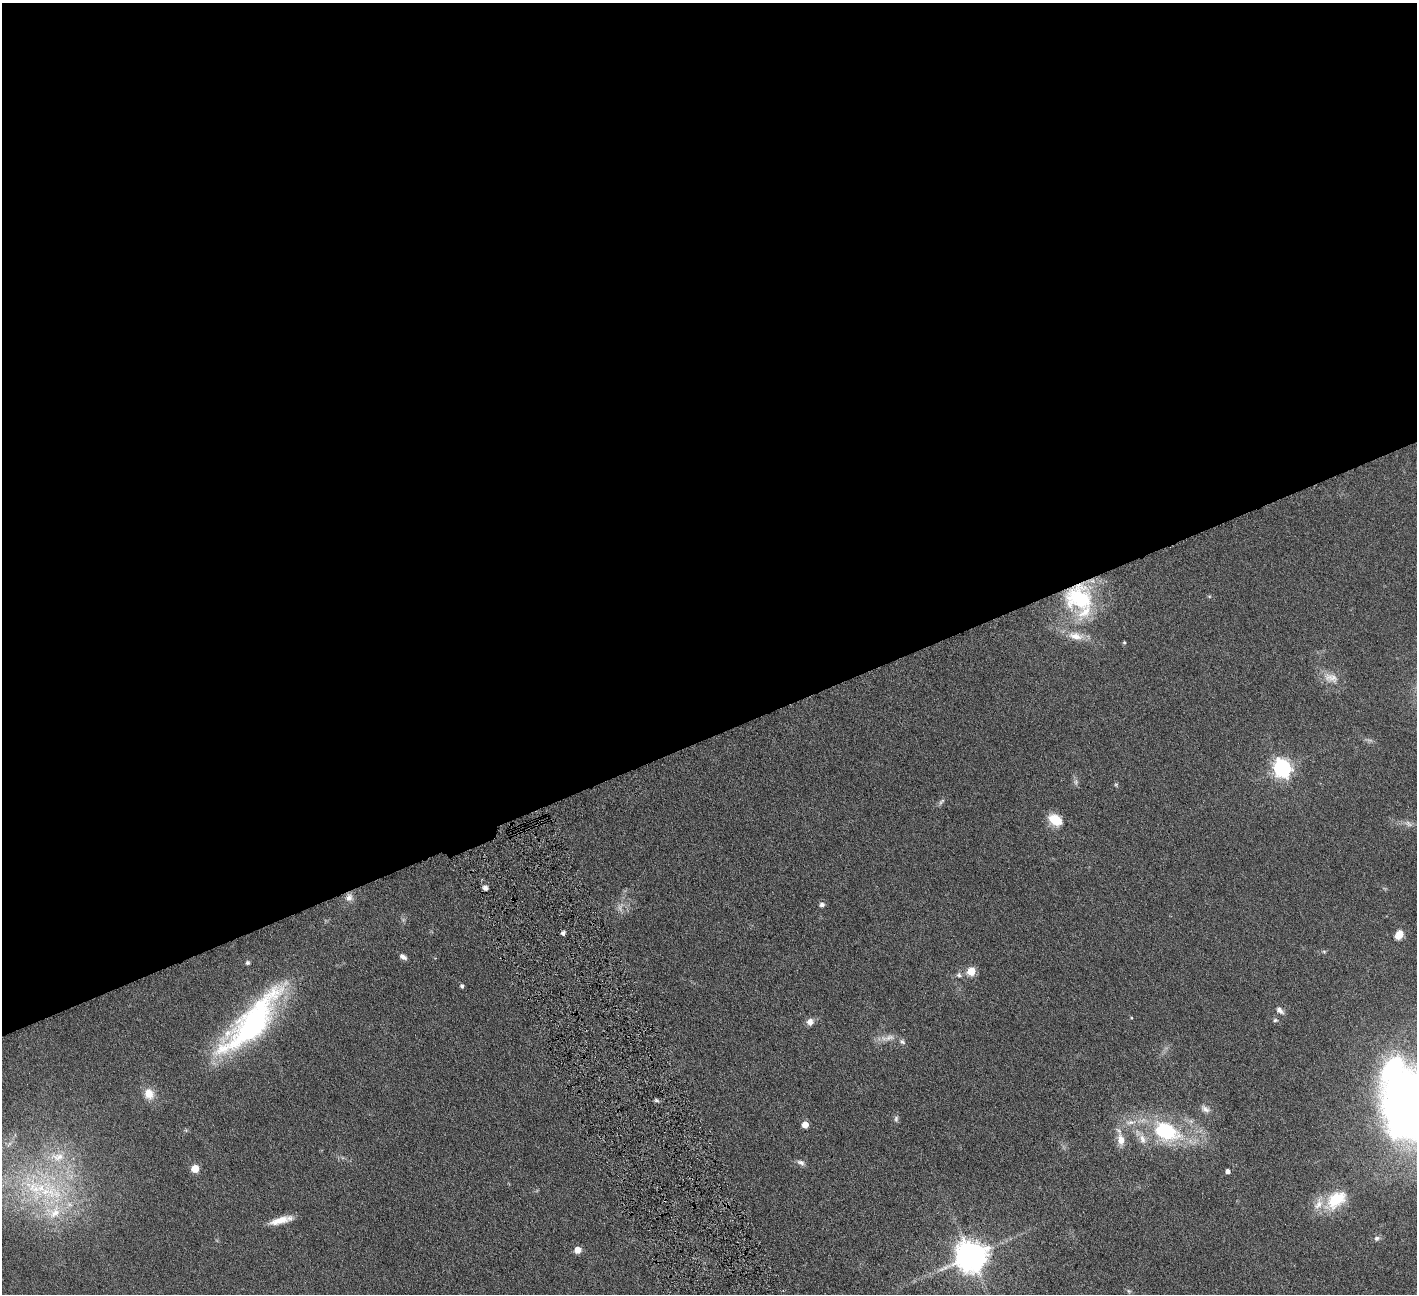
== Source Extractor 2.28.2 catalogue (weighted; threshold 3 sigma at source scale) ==
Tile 2 of 4 x 4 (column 2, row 1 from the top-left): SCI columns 1419-2833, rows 4173-5464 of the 5666 x 5629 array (HDU 1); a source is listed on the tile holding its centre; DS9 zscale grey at full resolution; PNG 1419 x 1296 px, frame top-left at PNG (2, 3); no overlay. Shown black and unused: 57% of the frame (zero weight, under 4 of 8 exposures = <1% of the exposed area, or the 3 px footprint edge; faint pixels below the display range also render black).
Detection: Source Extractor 2.28.2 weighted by HDU 2 'WHT'; one run over the whole footprint, this tile lists its part. Background 0.128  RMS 0.0061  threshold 0.0249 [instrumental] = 3 sigma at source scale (4.09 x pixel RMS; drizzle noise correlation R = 1.36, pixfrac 0.8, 0.05/0.05 arcsec/px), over >= 5 px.
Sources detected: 56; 2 too faint to see at this stretch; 1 inside a brighter object's white glare — not listed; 5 inside a brighter listed object's ellipse — not listed separately; the other 48 listed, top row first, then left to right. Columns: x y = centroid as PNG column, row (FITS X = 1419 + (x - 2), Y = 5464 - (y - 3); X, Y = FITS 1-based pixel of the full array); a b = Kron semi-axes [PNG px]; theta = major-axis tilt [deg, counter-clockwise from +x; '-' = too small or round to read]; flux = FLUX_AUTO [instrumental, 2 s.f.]
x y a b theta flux
1209 596 6 3 -18 0.6
1078 598 40 35 -25 52
1076 636 22 11 -13 8.3
1124 643 5 4 - 0.68
1331 678 22 13 -17 6.9
1282 768 7 7 - 230
1076 782 9 5 -90 1.5
941 802 12 4 49 1.4
1056 820 16 11 -32 11
1409 824 12 6 -39 2.1
485 888 5 4 - 1.7
349 897 11 9 73 3
822 905 5 5 - 2.2
563 933 4 4 - 1.9
1399 935 11 8 61 5.5
1324 951 6 4 -1 0.72
403 957 8 5 -34 2.2
247 963 5 5 - 1
971 971 5 5 - 18
959 975 7 6 - 1.4
462 986 5 4 - 1.3
1280 1010 10 6 -43 2.6
1131 1018 4 2 - 0.42
1275 1020 6 5 - 0.9
810 1022 9 8 - 3.2
252 1023 87 26 48 120
889 1038 15 8 15 4.1
902 1042 8 6 -51 1.5
149 1094 13 11 -73 7.4
657 1101 7 3 -19 0.96
1408 1106 65 46 -78 440
1205 1109 14 7 -34 2.7
896 1119 9 5 89 1.4
1130 1122 18 6 7 4.5
805 1124 5 5 - 8
1166 1131 38 24 -26 47
1121 1140 16 9 -81 5.9
57 1157 23 14 0 13
801 1162 11 6 -22 2
195 1169 5 5 - 12
1228 1171 4 4 - 2.3
47 1192 48 27 -6 61
1336 1200 32 19 38 22
279 1221 26 8 17 7.6
1377 1238 7 6 - 1.5
578 1250 5 5 - 7.3
971 1256 9 9 - 1000
1129 1291 6 5 - 0.91
Overlapping masked pixels (flux is a lower limit): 1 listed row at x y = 1078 598
Isophote crosses this tile's border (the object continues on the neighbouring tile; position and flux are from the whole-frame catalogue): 1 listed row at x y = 1408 1106